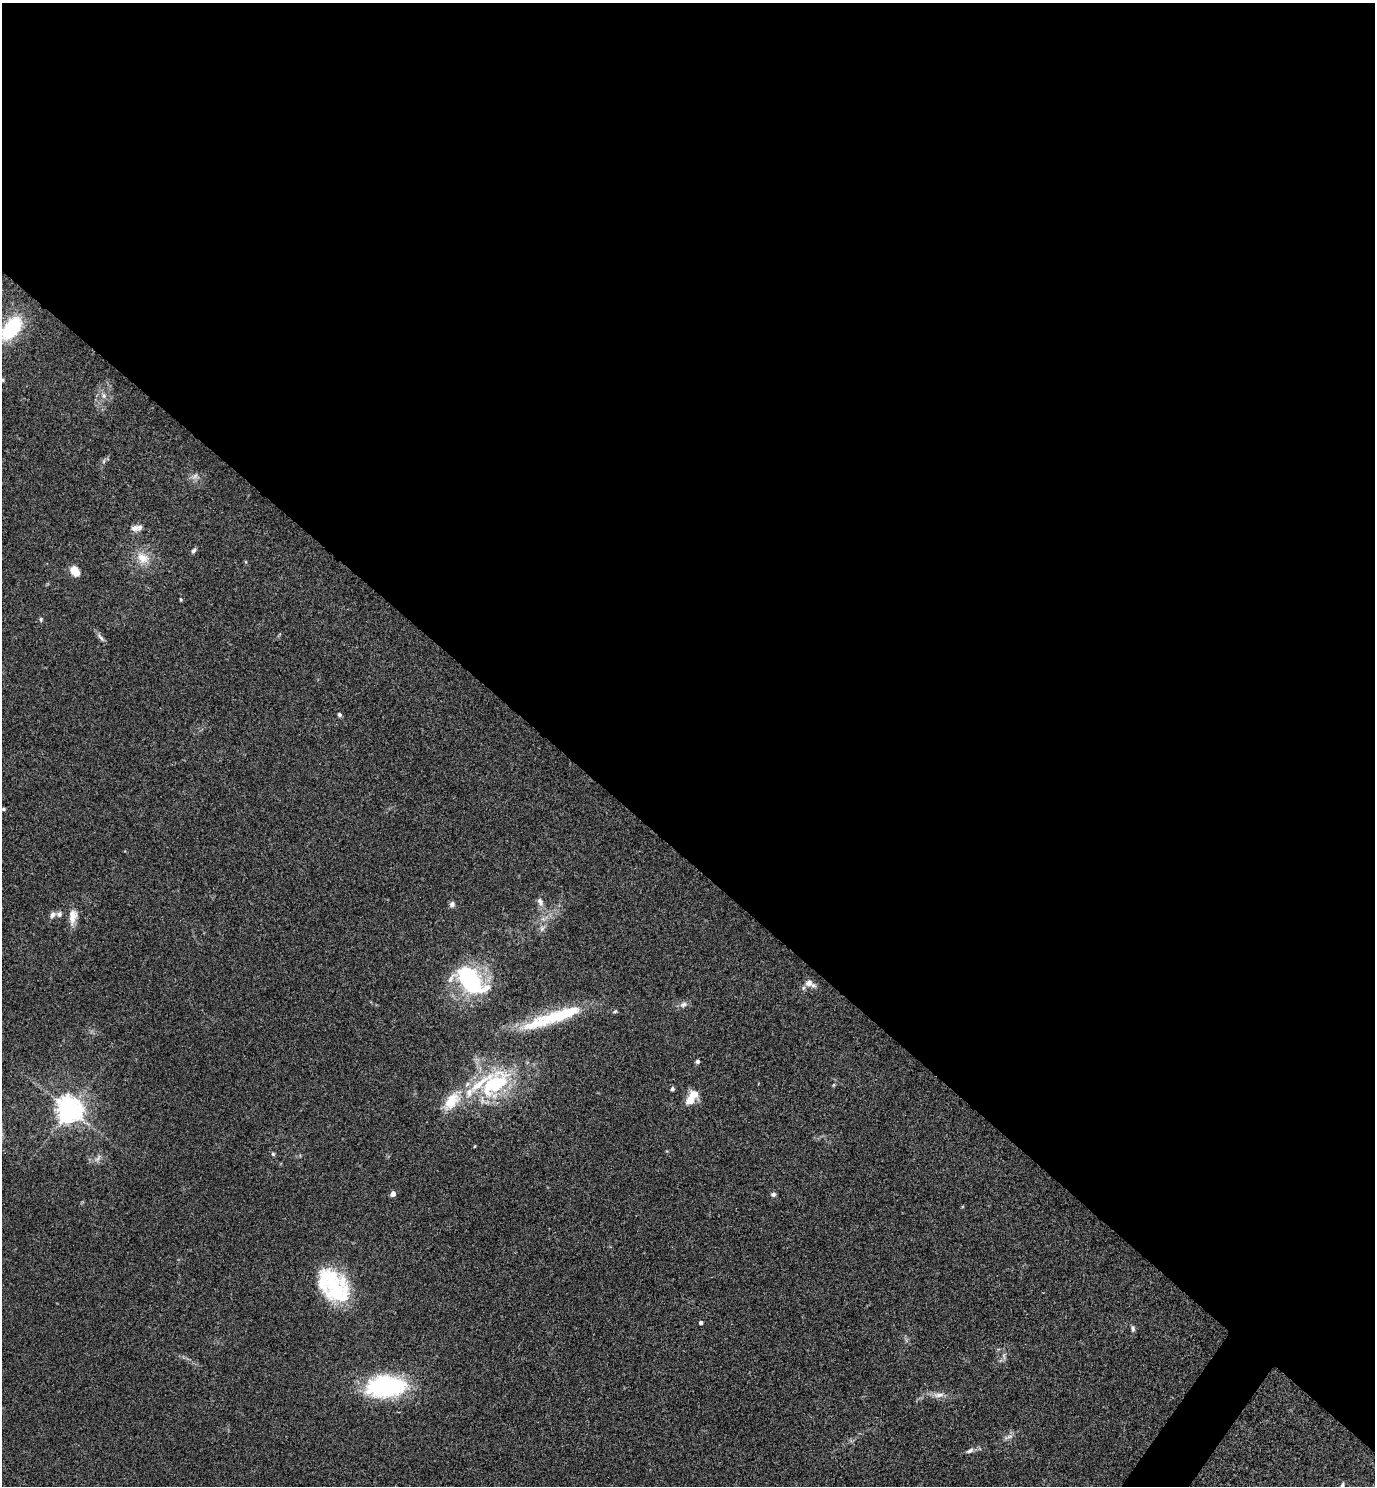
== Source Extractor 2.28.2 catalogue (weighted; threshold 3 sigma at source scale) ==
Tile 3 of 4 x 4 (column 3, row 1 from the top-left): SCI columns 2901-4273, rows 4453-5936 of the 5942 x 5939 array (HDU 1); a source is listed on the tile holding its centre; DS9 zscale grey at full resolution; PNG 1377 x 1488 px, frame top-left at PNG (2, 3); no overlay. Shown black and unused: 58% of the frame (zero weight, under 3 of 4 exposures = <1% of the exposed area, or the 3 px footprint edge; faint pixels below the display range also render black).
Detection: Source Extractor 2.28.2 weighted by HDU 2 'WHT'; one run over the whole footprint, this tile lists its part. Background 0.0527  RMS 0.0052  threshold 0.0232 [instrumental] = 3 sigma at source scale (4.5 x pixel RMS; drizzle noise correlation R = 1.50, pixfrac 1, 0.05/0.05 arcsec/px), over >= 5 px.
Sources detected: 54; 2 inside a brighter object's white glare — not listed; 6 inside a brighter listed object's ellipse — not listed separately; the other 46 listed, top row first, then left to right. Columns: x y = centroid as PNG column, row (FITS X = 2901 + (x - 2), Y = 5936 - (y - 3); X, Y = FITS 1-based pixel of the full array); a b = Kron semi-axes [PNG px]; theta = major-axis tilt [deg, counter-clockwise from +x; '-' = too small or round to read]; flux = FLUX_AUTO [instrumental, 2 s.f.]
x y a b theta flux
12 328 15 9 53 51
2 380 5 5 - 0.63
104 396 7 6 - 1.7
104 461 6 4 71 0.87
195 476 10 5 36 1.7
135 528 13 8 -3 2.9
193 551 7 5 55 1.2
143 558 17 14 -41 7.9
75 571 11 8 -53 6
180 599 5 3 - 0.49
41 619 6 5 - 0.82
101 638 14 5 -48 1.7
339 715 5 4 - 1.1
3 809 5 4 - 0.76
540 902 12 7 -64 2.4
452 904 7 7 - 1.6
59 914 7 7 - 1.7
53 915 8 6 73 2
73 916 20 10 81 5.6
542 929 9 6 63 1.8
469 980 34 23 -47 53
809 983 10 9 - 3.1
683 1004 11 7 25 2.1
615 1011 6 3 20 0.66
535 1023 51 17 21 23
697 1061 5 4 - 1.2
495 1084 44 25 45 48
833 1085 6 4 70 0.6
672 1089 5 4 - 1.1
690 1100 12 9 43 6.3
451 1101 27 14 53 15
70 1110 8 7 - 610
475 1146 4 2 - 0.37
273 1154 5 5 - 0.74
98 1158 11 5 51 1.8
393 1194 4 4 - 4.3
773 1194 7 5 15 1.1
333 1283 44 27 -44 40
701 1322 4 3 - 1.5
1133 1328 8 5 -84 1.2
1004 1356 10 4 -77 1.3
386 1387 36 19 4 73
939 1395 17 6 3 3.4
1008 1437 16 4 16 1.7
970 1451 10 5 25 1.8
1342 1486 8 4 69 1.2
Isophote crosses this tile's border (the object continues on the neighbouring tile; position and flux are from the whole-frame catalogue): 3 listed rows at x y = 12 328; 2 380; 1342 1486